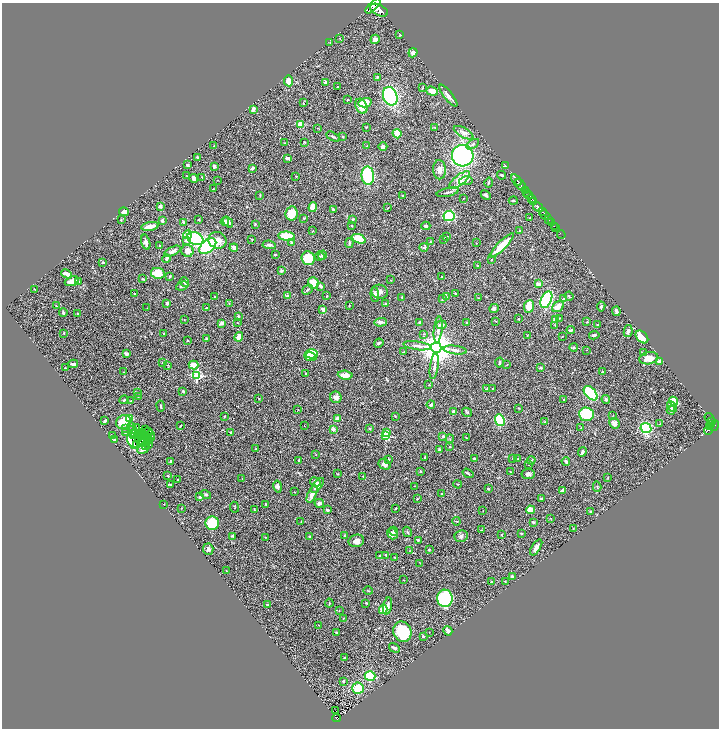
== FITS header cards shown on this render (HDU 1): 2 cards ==
NAXIS1  =                 1433
NAXIS2  =                 1452

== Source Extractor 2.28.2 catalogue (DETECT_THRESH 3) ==
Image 1433 x 1452 px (HDU 1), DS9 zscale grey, zoomed out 1/2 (1 PNG px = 2 x 2 image px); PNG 721 x 730 px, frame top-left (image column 1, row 1451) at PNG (2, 3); each listed source drawn as its Kron ellipse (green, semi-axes under 4 px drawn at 4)
Background 0.54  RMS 0.021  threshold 0.0636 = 3 sigma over >= 5 px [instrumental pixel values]
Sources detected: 443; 32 cannot appear on this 1/2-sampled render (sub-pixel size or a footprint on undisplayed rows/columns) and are neither listed nor drawn; the other 411 listed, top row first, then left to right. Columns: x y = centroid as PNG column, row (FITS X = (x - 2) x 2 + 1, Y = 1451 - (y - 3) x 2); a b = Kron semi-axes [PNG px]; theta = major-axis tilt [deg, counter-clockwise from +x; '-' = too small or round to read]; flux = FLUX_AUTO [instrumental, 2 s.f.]
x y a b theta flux
373 6 9 4 44 2600
379 10 9 5 -27 2900
400 35 3 3 - 2.5
340 38 3 2 - 1.6
375 39 5 4 - 15
330 42 3 2 - 2.2
413 53 5 4 - 17
377 77 3 2 - 3.1
288 81 5 4 - 38
325 82 2 2 - 21
337 86 2 2 - 1.9
422 88 4 2 - 2.7
432 91 6 3 -18 42
390 96 9 7 -68 380
448 96 13 4 -52 19
348 100 4 2 - 2.5
303 103 2 2 - 1.8
365 103 6 4 15 68
361 106 8 5 -61 55
253 109 3 2 - 24
301 124 3 3 - 110
366 127 3 2 - 2.9
318 128 3 2 - 1.7
435 128 2 2 - 2.2
463 133 11 5 -29 18
397 134 5 4 - 50
343 136 3 3 - 4
333 137 7 2 -27 5.3
304 142 2 2 - 2.5
284 143 4 2 - 1.8
473 144 7 4 33 11
214 146 3 2 - 1.6
366 146 2 2 - 1.8
383 147 4 3 - 6.2
463 156 11 10 - 660
197 157 3 2 - 4.5
287 158 3 2 - 15
187 165 3 3 - 6
214 166 3 3 - 10
505 166 2 2 - 34
252 168 4 3 - 9.7
439 170 9 6 -87 25
502 175 4 3 - 4.9
187 176 2 2 - 1.4
296 176 2 2 - 2.1
368 176 9 6 -85 290
202 177 3 2 - 3
194 178 5 3 - 19
218 180 2 1 - 1.1
460 180 12 5 38 79
516 180 7 2 -53 910
466 181 7 4 10 9.8
488 183 5 2 - 3.6
521 185 6 2 -51 820
213 189 3 2 - 1.4
525 190 2 1 - 68
448 192 11 3 13 11
526 192 2 2 - 70
260 195 3 2 - 2.5
486 195 5 3 - 10
528 195 3 2 - 380
403 196 3 2 - 3.5
464 198 3 2 - 1.4
532 198 3 1 - 210
513 201 4 2 - 4.9
533 202 4 3 - 540
160 206 4 3 - 9.5
313 207 5 4 - 62
538 207 5 2 - 1500
387 208 3 2 - 2.1
333 209 3 2 - 2.7
542 211 3 1 - 210
124 212 5 3 - 22
291 213 7 6 - 65
545 215 5 2 - 540
449 216 6 5 - 230
304 218 3 3 - 3
530 218 2 2 - 2.8
353 219 3 3 - 4.6
548 219 3 2 - 110
121 220 3 2 - 2.9
162 220 4 3 - 14
199 220 3 3 - 2.5
183 222 3 3 - 6.3
225 222 4 3 - 23
228 222 6 3 -50 22
551 223 2 1 - 78
255 224 2 2 - 5.4
352 225 2 2 - 2.8
150 226 8 3 10 30
426 226 4 3 - 6.3
554 226 2 1 - 26
556 228 2 1 - 18
313 231 3 2 - 2.2
520 231 3 3 - 2.7
188 234 5 4 - 47
561 235 4 1 - 16
287 236 8 4 -6 140
447 236 4 2 - 3.3
195 238 8 6 -26 430
252 239 2 2 - 2.6
359 239 7 3 -20 140
444 239 4 2 - 2.6
186 240 3 3 - 27
217 240 9 8 - 36
146 242 8 3 -75 14
430 242 3 2 - 2.8
291 243 4 3 - 3.3
349 243 5 3 - 5.8
476 243 2 2 - 1.5
159 245 2 2 - 4.2
269 245 7 3 -6 9
208 246 10 6 39 330
502 246 17 4 45 100
424 247 4 3 - 6.5
234 248 4 3 - 13
172 251 9 4 26 16
187 251 6 6 - 31
275 254 2 2 - 8.6
322 255 5 3 - 4.9
320 256 5 4 - 5.6
308 258 7 6 - 95
166 259 4 3 - 6.8
491 260 3 2 - 1.9
103 262 2 2 - 6.1
477 266 3 2 - 3.6
281 270 3 3 - 7.2
158 273 7 5 -11 80
67 274 5 3 - 34
170 276 3 2 - 3.1
442 277 3 2 - 4.6
143 279 3 2 - 3.3
391 280 3 1 - 1.1
72 281 7 4 20 33
78 281 3 2 - 8
184 282 5 3 - 9.3
313 283 6 5 - 49
538 284 3 3 - 25
182 286 6 3 21 9.4
321 286 2 2 - 30
34 289 2 1 - 1.7
308 290 6 3 41 4.6
380 292 8 7 - 17
134 294 2 2 - 2.5
375 294 7 3 -88 22
456 294 3 2 - 8.7
215 296 2 2 - 3.3
287 296 3 2 - 17
327 296 4 2 - 3.3
569 296 5 2 - 4.5
402 297 2 2 - 2.5
446 297 3 2 - 2.3
478 298 3 2 - 1.7
443 299 4 3 - 3.7
564 299 3 3 - 3
546 300 9 5 67 390
167 303 3 3 - 8.6
229 303 2 2 - 2.2
386 303 3 3 - 2.6
349 305 4 2 - 2.7
56 306 3 2 - 2.6
601 306 5 3 - 6.5
529 307 6 5 - 74
558 307 6 5 - 31
147 308 3 2 - 1.4
206 308 2 2 - 3.2
494 308 5 4 - 9.8
323 309 4 2 - 21
616 311 5 3 - 13
63 313 4 3 - 5.3
78 314 3 2 - 6.3
238 316 3 3 - 4.4
559 318 3 3 - 2.2
184 319 3 2 - 2.6
518 319 2 2 - 2.9
555 319 2 2 - 31
496 321 2 2 - 1.9
381 322 6 4 4 11
420 322 3 3 - 11
587 322 3 3 - 2.7
222 323 4 3 - 18
237 323 2 2 - 2.5
466 323 3 3 - 4.9
597 324 2 2 - 3.6
442 325 5 3 - 20
555 325 3 3 - 2.5
438 330 13 3 84 15
571 330 4 2 - 7.5
628 331 6 3 78 13
64 333 3 2 - 2.1
164 334 2 2 - 3
424 334 4 2 - 3.7
527 335 3 3 - 2.7
594 335 5 3 - 8.6
239 337 5 3 - 30
562 337 2 1 - 1.4
642 337 7 5 -45 52
207 339 3 3 - 8.6
187 340 2 2 - 2.7
379 343 5 3 - 6.3
417 346 14 3 -8 16
574 347 4 3 - 9.4
436 348 5 5 - 10000
455 350 12 4 -7 17
586 350 2 2 - 1.4
403 352 4 1 - 1.9
643 352 3 2 - 2.5
126 354 3 2 - 14
311 354 6 4 -2 97
310 357 6 3 -12 42
649 358 9 6 11 58
499 362 5 2 - 6.8
660 362 4 3 - 31
163 363 3 2 - 3
73 364 5 2 - 17
168 365 3 2 - 2.2
194 365 5 4 - 55
507 365 3 2 - 2.3
434 366 13 3 82 15
65 368 2 2 - 3.1
541 368 3 3 - 5.2
124 372 3 2 - 1.5
602 372 3 3 - 5.2
306 373 2 2 - 2.7
197 375 3 3 - 350
345 375 7 4 -5 32
429 385 3 2 - 2.6
493 388 2 2 - 2.1
487 389 3 2 - 7.1
183 391 2 2 - 16
138 392 4 3 - 5.2
591 393 8 5 -47 380
138 397 2 2 - 2.7
336 397 6 5 - 16
259 399 3 2 - 2.1
564 399 2 2 - 1.5
606 399 4 4 - 7.2
124 400 5 3 - 4.6
131 401 3 2 - 1.8
673 401 5 4 - 95
431 405 4 3 - 8.7
161 406 5 2 - 4.3
672 406 6 4 -44 7.7
519 408 3 2 - 2
298 409 2 1 - 1.4
671 410 4 3 - 10
453 411 3 3 - 7.3
467 412 5 3 - 4.3
586 414 7 6 - 180
613 415 2 2 - 1.6
224 416 2 2 - 3.4
395 416 3 3 - 2.5
129 418 3 3 - 110
710 418 5 2 - 150
338 419 4 3 - 27
500 420 6 4 -65 250
105 421 4 2 - 11
711 421 3 3 - 240
123 422 8 6 28 94
545 422 3 2 - 1.9
614 423 5 5 - 14
660 424 3 3 - 2.9
711 425 3 3 - 280
132 426 2 2 - 2.6
181 426 3 1 - 2.4
304 426 2 1 - 1.1
710 426 3 2 - 94
714 426 6 2 52 390
137 427 3 2 - 4.5
125 428 4 4 - 6.8
581 428 3 2 - 2.3
646 428 5 5 - 310
133 429 2 1 - 1.1
333 429 3 2 - 22
369 429 4 2 - 3.1
146 430 2 1 - 0.37
708 431 4 2 - 35
141 432 2 1 - 0.35
148 432 3 1 - 2.5
230 432 2 2 - 2.1
125 433 4 3 - 3.9
387 433 4 3 - 14
150 434 2 2 - 0.62
133 435 4 1 - 2.2
139 435 2 1 - 0.45
143 435 2 1 - 0.54
112 436 3 3 - 3.2
386 436 4 3 - 160
443 436 2 2 - 6.9
147 437 4 1 - 0.25
139 438 3 1 - 2.2
149 438 3 2 - 3.7
151 438 3 1 - 1.1
466 438 3 2 - 2.8
450 439 4 2 - 3.2
115 440 3 3 - 8.6
142 440 3 1 - 0.3
149 441 2 1 - 0.67
132 442 8 4 -64 110
144 443 3 1 - 0.98
149 444 3 1 - 1.9
136 445 3 2 - 0.44
146 446 2 1 - 4.9
449 447 2 2 - 4.5
143 449 6 3 24 7
256 449 2 2 - 1.8
439 449 3 2 - 7.4
582 452 5 3 - 10
315 455 2 2 - 1.5
425 457 2 2 - 9.5
513 458 2 2 - 2.2
518 458 3 2 - 2.5
388 459 3 2 - 3.1
475 459 3 3 - 6.3
531 460 4 3 - 4.3
170 461 3 2 - 5.5
299 461 4 2 - 5.3
566 461 4 3 - 7.1
385 464 6 5 - 13
528 465 2 2 - 1.5
420 471 3 3 - 3.2
511 472 3 2 - 3
468 473 6 2 -33 5.2
338 474 3 2 - 2.5
528 474 6 5 - 15
168 476 2 2 - 4
363 476 2 2 - 1.7
608 478 2 2 - 2.3
178 479 2 1 - 2
242 479 2 1 - 1.4
315 482 5 4 - 11
458 484 4 2 - 2.9
170 485 3 2 - 5.1
318 485 9 3 53 29
278 486 6 4 -77 12
414 486 2 1 - 1.4
597 487 5 2 - 2.7
488 489 3 3 - 3.4
562 490 4 2 - 12
294 492 2 2 - 1.1
312 494 9 4 65 23
442 494 2 2 - 8.2
206 495 5 3 - 4.8
200 497 4 3 - 5.8
417 499 3 2 - 2.6
542 499 3 2 - 5.9
319 503 5 4 - 15
164 504 2 2 - 3
266 504 3 2 - 3.4
234 507 5 2 - 2.5
181 508 3 1 - 1.1
254 509 3 2 - 3.3
395 509 2 2 - 2.4
327 510 4 3 - 6.6
531 510 4 3 - 52
483 511 2 2 - 1.6
590 511 4 3 - 3.2
550 518 3 2 - 1.9
456 521 4 2 - 2.3
301 522 2 2 - 2.1
533 522 3 2 - 6.3
212 523 7 6 - 170
573 529 2 1 - 1.3
481 530 3 2 - 1.4
394 531 4 3 - 8.3
407 532 5 3 - 4.5
521 533 3 2 - 2.7
392 534 6 4 -54 14
501 535 3 2 - 3.3
233 536 4 3 - 5
345 536 3 2 - 3
461 536 6 6 - 12
265 537 2 2 - 1.6
310 537 3 3 - 4.3
418 540 3 3 - 4.5
356 541 8 6 15 20
536 547 9 4 58 20
208 549 6 5 - 13
429 549 2 2 - 4.5
410 551 2 2 - 1.2
386 555 4 3 - 6.4
380 556 3 3 - 5.4
395 557 2 2 - 2.4
420 563 3 2 - 2
226 571 2 2 - 2.3
512 577 3 3 - 9.7
404 580 2 1 - 1.8
505 581 2 2 - 1.7
491 582 2 2 - 1.6
368 591 4 2 - 2.2
445 598 8 7 - 360
329 603 4 3 - 3.6
366 603 4 3 - 3.6
267 604 3 2 - 3
388 606 9 3 79 18
383 609 4 4 - 67
339 611 3 2 - 1.7
343 618 2 2 - 1.4
319 625 3 2 - 1.8
448 631 5 3 - 39
336 632 3 2 - 3
402 632 10 9 - 230
429 632 2 1 - 1.4
423 637 3 3 - 4.8
394 648 6 3 -31 8.2
344 658 3 3 - 2.6
370 676 5 4 - 210
343 681 3 3 - 6
358 688 6 5 - 130
336 710 3 1 - 3.1
337 718 4 2 - 100
At the frame edge (FLAGS 8, measured only in part): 1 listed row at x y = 373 6
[32 sub-pixel or undisplayed-footprint detections neither listed nor drawn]